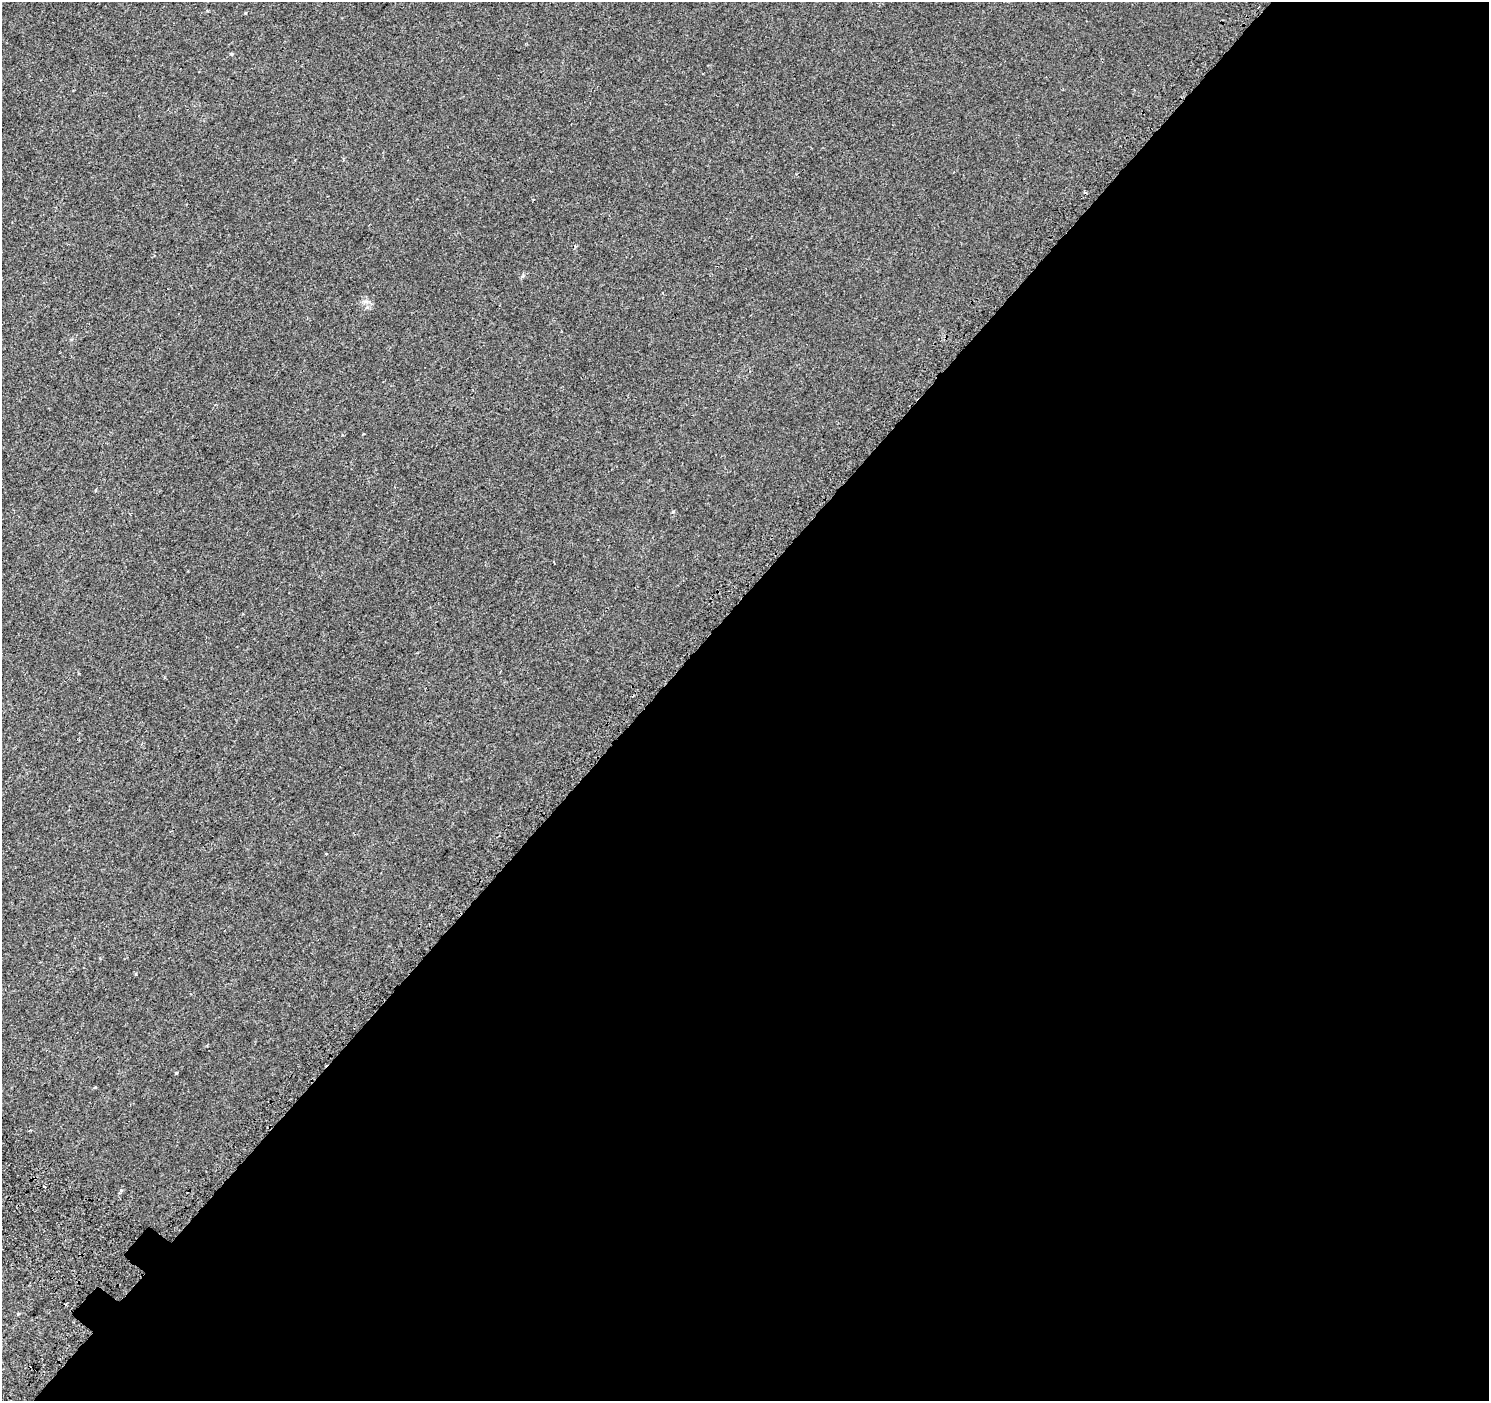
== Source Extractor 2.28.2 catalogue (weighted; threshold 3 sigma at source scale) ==
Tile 12 of 4 x 4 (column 4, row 3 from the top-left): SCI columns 4536-6022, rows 1702-3100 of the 6086 x 6114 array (HDU 1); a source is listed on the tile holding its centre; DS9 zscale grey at full resolution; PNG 1491 x 1403 px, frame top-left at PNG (2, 2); no overlay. Shown black and unused: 56% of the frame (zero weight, under 2 of 3 exposures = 3% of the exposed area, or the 3 px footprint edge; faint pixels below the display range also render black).
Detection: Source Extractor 2.28.2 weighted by HDU 2 'WHT'; one run over the whole footprint, this tile lists its part. Background 0.00109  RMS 0.0056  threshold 0.0252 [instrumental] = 3 sigma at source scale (4.5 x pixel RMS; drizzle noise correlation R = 1.50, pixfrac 1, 0.0396/0.0396 arcsec/px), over >= 5 px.
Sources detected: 13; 2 cosmic-ray / hot-pixel residue — not listed; the other 11 listed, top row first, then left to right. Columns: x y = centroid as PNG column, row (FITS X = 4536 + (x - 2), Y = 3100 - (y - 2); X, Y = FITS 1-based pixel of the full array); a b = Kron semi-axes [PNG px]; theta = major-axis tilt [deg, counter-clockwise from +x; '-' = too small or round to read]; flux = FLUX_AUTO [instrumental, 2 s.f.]
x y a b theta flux
245 13 3 3 - 0.43
232 54 5 4 - 0.59
1085 192 4 3 - 0.71
366 302 7 5 0 1.4
363 434 3 2 - 0.42
325 854 3 3 - 1.1
176 1073 4 3 - 0.46
30 1130 3 3 - 0.57
45 1187 3 3 - 1.2
121 1190 5 4 - 0.76
18 1314 5 3 - 0.5
Unlisted compact peaks at least as high as the median listed source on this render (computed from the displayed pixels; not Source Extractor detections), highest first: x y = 673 512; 136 974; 95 1087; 523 275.